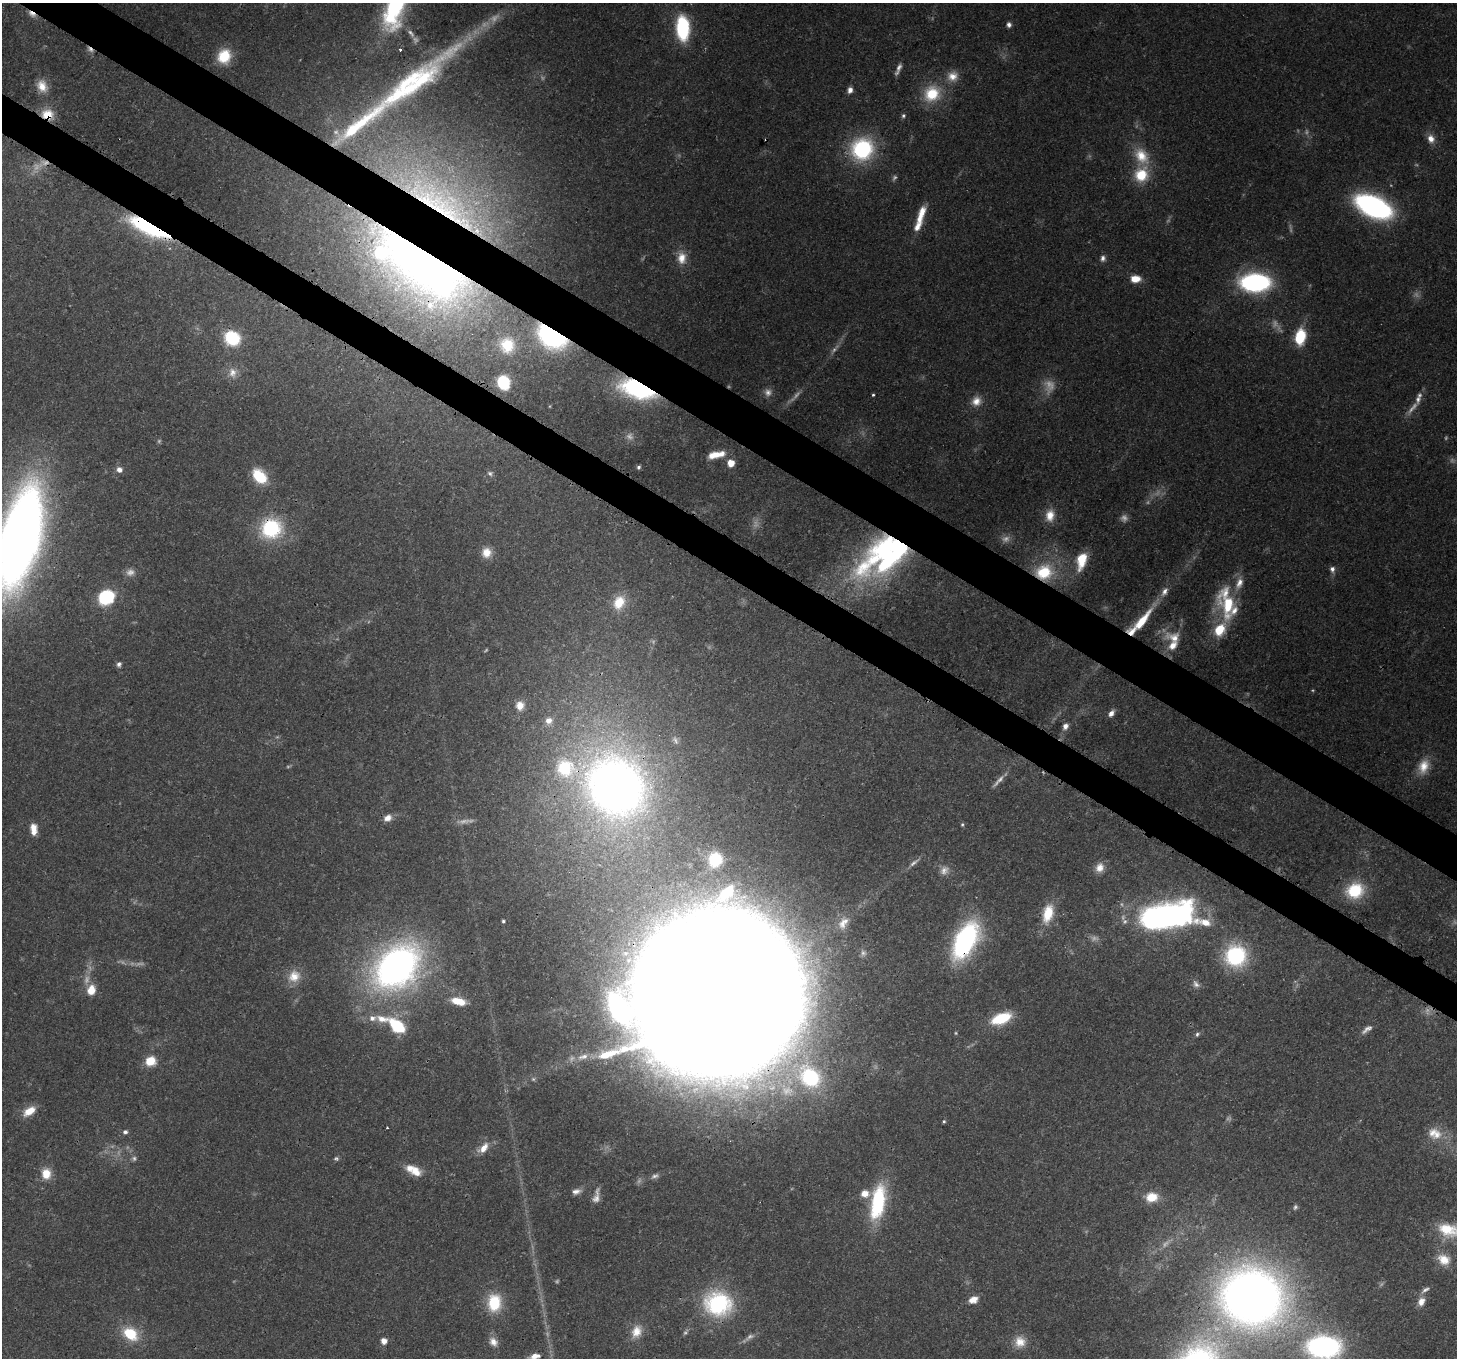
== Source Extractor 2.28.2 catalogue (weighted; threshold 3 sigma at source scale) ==
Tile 11 of 4 x 4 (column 3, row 3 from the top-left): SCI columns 2992-4446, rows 1714-3069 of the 5972 x 6065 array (HDU 1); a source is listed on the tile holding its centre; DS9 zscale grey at full resolution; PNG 1459 x 1360 px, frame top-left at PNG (2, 3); no overlay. Shown black and unused: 6% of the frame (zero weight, under 3 of 4 exposures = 8% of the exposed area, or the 3 px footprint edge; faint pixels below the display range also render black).
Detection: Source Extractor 2.28.2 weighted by HDU 2 'WHT'; one run over the whole footprint, this tile lists its part. Background 0.0538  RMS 0.0028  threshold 0.0127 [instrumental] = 3 sigma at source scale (4.5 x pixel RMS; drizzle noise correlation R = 1.50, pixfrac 1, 0.0396/0.0396 arcsec/px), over >= 5 px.
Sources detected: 190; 47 too faint to see at this stretch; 3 inside a brighter object's white glare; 1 cosmic-ray / hot-pixel residue — not listed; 15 inside a brighter listed object's ellipse — not listed separately; the other 124 listed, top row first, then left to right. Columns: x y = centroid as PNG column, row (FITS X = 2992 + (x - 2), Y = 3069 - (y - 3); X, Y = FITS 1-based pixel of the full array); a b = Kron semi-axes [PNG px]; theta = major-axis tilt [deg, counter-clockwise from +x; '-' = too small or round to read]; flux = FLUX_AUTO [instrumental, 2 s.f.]
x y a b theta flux
32 14 12 6 -33 1.7
1009 25 6 5 - 1
683 28 21 11 -87 27
90 49 10 5 -33 1.1
400 50 3 3 - 1.5
224 56 16 13 61 8.6
898 69 15 5 66 1.6
952 76 15 13 18 3.8
411 84 142 25 38 72
42 86 18 13 -63 4.4
850 90 7 6 - 1.7
932 94 22 20 36 12
47 113 18 12 1 5.6
903 116 6 5 - 0.68
1431 139 9 7 -71 3
862 149 22 21 - 31
1141 156 25 17 -55 8.4
1141 175 18 16 59 9.6
439 203 137 34 -33 96
1373 206 28 14 -24 82
921 214 25 8 71 5.5
149 228 40 11 -26 51
421 253 104 30 -29 150
682 258 18 12 -87 4.3
1103 258 8 7 - 1.2
1135 279 11 8 -2 3.8
1255 282 20 12 -1 66
552 335 23 15 -33 69
1300 337 15 9 79 12
232 338 13 11 -31 18
507 345 22 21 - 11
232 372 14 12 -81 2.9
503 382 9 8 - 24
639 389 27 13 -17 61
768 392 11 10 - 1.7
873 395 3 3 - 0.41
1418 399 9 7 81 1.2
976 401 13 12 - 3.2
714 455 17 8 16 3.8
731 463 5 5 - 5.4
639 467 5 4 - 0.58
119 470 7 7 - 1.7
259 476 19 12 -46 9.9
1050 515 16 12 80 4.2
271 528 26 25 - 22
20 537 78 28 76 390
486 552 12 11 - 3.6
887 559 65 40 19 79
1081 560 19 10 76 8.7
1332 569 9 6 -81 1.3
1044 572 23 18 18 14
1164 592 14 8 65 2.3
106 597 10 9 - 35
619 602 19 14 64 6.5
1228 602 41 22 -54 17
1142 621 34 8 52 11
1219 630 44 14 76 13
1174 638 26 16 -16 6.3
119 664 7 6 - 0.88
520 705 11 10 - 2.7
1111 713 8 6 50 1.8
549 721 11 10 - 2.4
1065 726 8 6 60 1.8
675 740 13 6 -65 1.3
1424 766 22 14 69 5.8
616 786 58 51 -51 240
388 818 10 8 32 2.2
962 824 5 4 - 0.44
34 829 13 8 -86 3.1
715 860 20 18 74 14
914 863 16 6 36 1.4
1100 867 13 10 66 2.8
1355 891 21 17 24 13
1048 913 25 13 76 8.3
1166 916 43 18 11 140
503 921 4 3 - 0.5
1203 922 28 9 -11 5.3
843 923 18 11 54 3.1
965 940 29 15 62 67
625 953 15 9 5 4.2
1236 956 19 19 - 30
397 967 55 39 44 120
294 976 18 15 40 5.2
91 990 12 10 76 4.2
720 994 97 89 5 4000
458 1001 17 8 -14 5.6
618 1008 32 16 -63 45
372 1018 12 8 17 2.3
1001 1018 21 11 21 12
397 1026 19 11 -42 14
1367 1029 16 6 36 1.6
1197 1034 6 5 - 0.63
583 1057 17 8 19 3.2
150 1061 11 10 - 5.7
810 1077 32 26 -41 35
29 1111 16 9 34 4.6
944 1121 5 4 - 0.41
387 1128 3 2 - 0.35
125 1132 7 6 - 0.88
1437 1135 16 14 52 4.6
483 1148 18 9 45 3.4
416 1172 14 11 -37 4
46 1174 13 11 -89 5
655 1176 12 7 20 1.2
576 1191 12 7 13 1.6
596 1196 20 7 79 2.3
1152 1197 16 12 5 5.9
878 1202 38 15 80 25
1295 1207 7 5 63 0.64
1447 1229 28 17 -22 10
1444 1259 18 14 -28 5.4
1425 1290 15 6 35 1.5
1252 1297 54 49 -13 310
973 1300 11 7 23 3
1421 1301 12 9 63 2.6
494 1303 21 16 87 12
718 1304 30 26 -12 32
636 1331 18 13 69 4.3
130 1334 14 11 -35 12
384 1341 5 5 - 2.6
493 1342 13 10 -52 2.3
1020 1342 15 15 - 4.3
1324 1347 39 25 0 60
535 1356 12 6 13 2.4
Overlapping masked pixels (flux is a lower limit): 17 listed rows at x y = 32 14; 90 49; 411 84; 47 113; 439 203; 149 228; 421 253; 1255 282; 552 335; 639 389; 271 528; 887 559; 1044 572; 616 786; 965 940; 625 953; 720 994
Isophote crosses this tile's border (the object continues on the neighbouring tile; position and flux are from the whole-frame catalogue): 4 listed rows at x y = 20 537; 1447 1229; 1324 1347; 535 1356